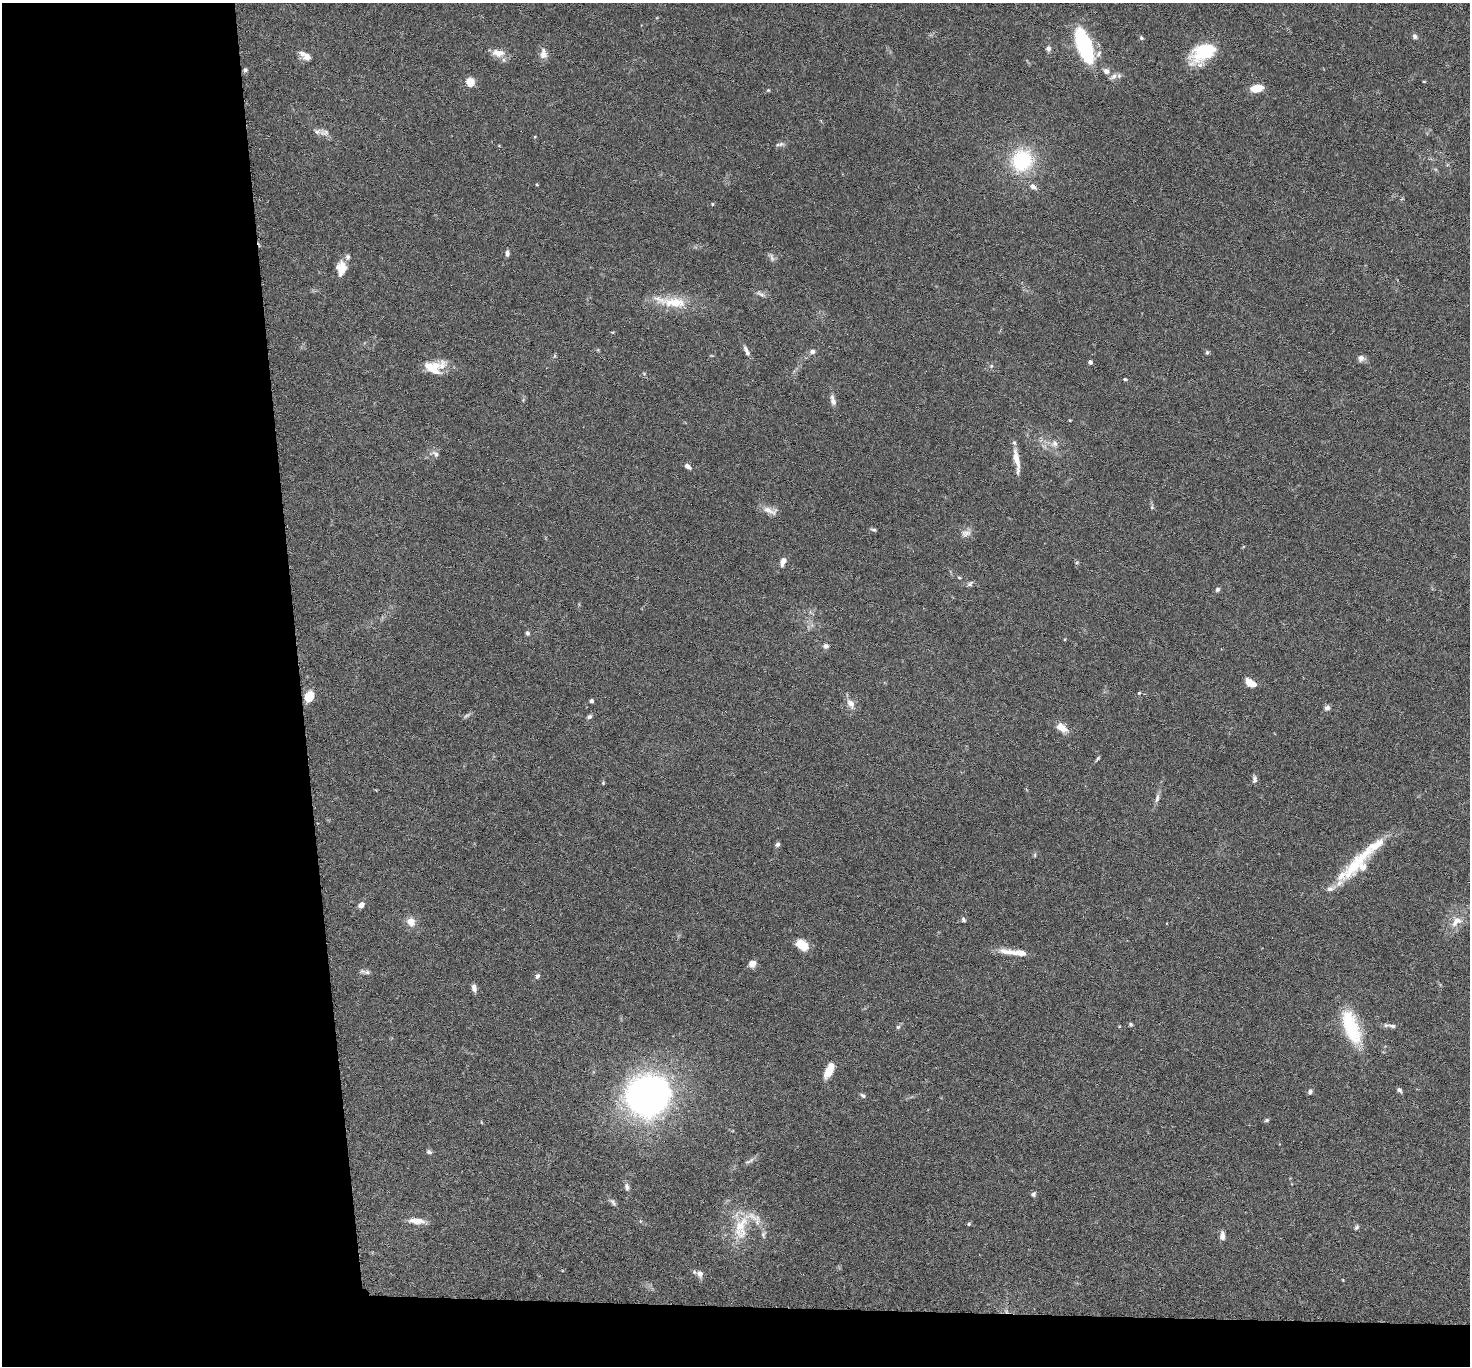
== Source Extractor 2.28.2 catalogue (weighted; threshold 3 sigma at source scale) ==
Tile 7 of 3 x 3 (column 1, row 3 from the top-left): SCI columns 6-1473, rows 166-1529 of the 4413 x 4384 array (HDU 1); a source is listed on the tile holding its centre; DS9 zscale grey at full resolution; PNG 1472 x 1368 px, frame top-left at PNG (2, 3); no overlay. Shown black and unused: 23% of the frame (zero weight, under 3 of 6 exposures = <1% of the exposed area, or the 3 px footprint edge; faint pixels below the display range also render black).
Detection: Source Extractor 2.28.2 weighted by HDU 2 'WHT'; one run over the whole footprint, this tile lists its part. Background 0.0435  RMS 0.0023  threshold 0.00929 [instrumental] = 3 sigma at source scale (4.09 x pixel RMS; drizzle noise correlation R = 1.36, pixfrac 0.8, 0.05/0.05 arcsec/px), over >= 5 px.
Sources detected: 109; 1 too faint to see at this stretch — not listed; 10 inside a brighter listed object's ellipse — not listed separately; the other 98 listed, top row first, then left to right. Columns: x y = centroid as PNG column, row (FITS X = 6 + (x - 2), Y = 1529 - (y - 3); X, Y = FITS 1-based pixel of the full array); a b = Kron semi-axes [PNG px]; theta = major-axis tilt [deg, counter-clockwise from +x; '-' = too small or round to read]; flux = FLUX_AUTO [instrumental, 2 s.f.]
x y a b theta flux
1415 36 7 6 - 0.54
1141 38 5 5 - 0.35
1084 45 24 9 -71 36
1048 49 7 6 - 0.61
498 53 17 9 -6 2.1
1203 53 30 18 33 9.4
543 54 14 9 -89 1.4
1099 54 10 6 61 0.73
306 57 12 9 -17 1.3
245 70 6 5 - 0.37
1106 71 6 6 - 1
1114 76 11 6 49 0.88
470 82 5 4 - 8.6
1424 82 4 3 - 0.15
1257 88 11 6 9 4.2
768 90 5 4 - 0.18
324 132 14 8 0 1.1
781 144 9 5 21 0.6
1022 160 21 20 - 14
537 185 4 3 - 0.16
1033 187 9 6 -37 0.93
712 204 5 3 - 0.19
507 253 7 4 90 0.62
772 257 12 5 -74 0.65
341 268 16 11 85 2.7
760 294 14 5 -22 0.73
671 302 53 13 -9 6.5
746 349 10 5 -68 0.61
812 351 6 6 - 0.77
1207 352 5 5 - 0.33
1361 358 8 8 - 0.85
1090 362 4 4 - 0.78
991 366 5 5 - 0.32
434 368 22 14 4 5.3
1125 379 4 4 - 0.26
833 400 15 6 -75 1.1
1070 420 4 3 - 0.18
1055 443 9 7 -74 0.97
436 454 10 7 -44 0.79
1016 459 26 7 -77 2.8
688 466 8 5 -35 0.79
1152 507 5 5 - 0.31
770 511 23 8 -19 1.6
874 530 7 4 -16 0.35
966 533 14 8 4 1.2
783 562 12 6 66 1.2
1077 563 5 3 - 0.22
959 578 5 3 - 0.21
970 584 9 5 43 0.47
1217 589 6 5 - 0.47
527 633 6 5 - 0.43
826 646 8 6 -16 0.63
1250 683 13 7 -34 2.1
1139 693 4 4 - 0.22
309 697 9 7 65 4.3
591 701 4 4 - 0.55
851 703 11 7 -57 1.5
1327 708 7 6 - 0.72
589 717 7 5 34 0.49
1062 728 14 8 -35 2.2
1097 759 9 3 50 0.33
1254 779 10 5 -83 0.6
603 783 5 4 - 0.22
1157 798 13 5 76 0.8
777 844 6 5 - 0.48
1035 855 6 4 72 0.26
1357 862 62 13 49 10
361 905 7 6 - 0.96
963 919 7 5 -68 0.41
1456 921 17 10 38 2.5
411 922 9 8 - 2.1
802 945 13 9 -37 3.8
1010 952 32 8 -11 2.6
752 963 9 8 - 1.3
367 972 9 5 16 0.63
537 976 6 4 50 0.68
474 988 9 5 -81 0.98
1131 1024 6 4 -24 0.31
1392 1026 14 5 -7 0.79
898 1027 5 5 - 0.36
1351 1027 45 18 -70 11
829 1070 18 7 64 2.9
1399 1090 7 5 -38 0.46
1310 1092 7 5 70 0.53
648 1096 30 27 39 120
863 1096 8 5 -38 0.41
1267 1120 7 5 27 0.32
429 1152 7 5 -27 0.47
749 1161 16 4 28 0.76
627 1187 9 6 -78 0.7
1033 1194 7 5 50 0.45
613 1202 12 5 -53 0.61
416 1221 20 7 -4 2.1
969 1224 5 4 - 0.29
1356 1227 7 5 51 0.39
741 1228 39 18 78 7
1222 1236 11 6 90 0.92
700 1274 10 8 -58 1